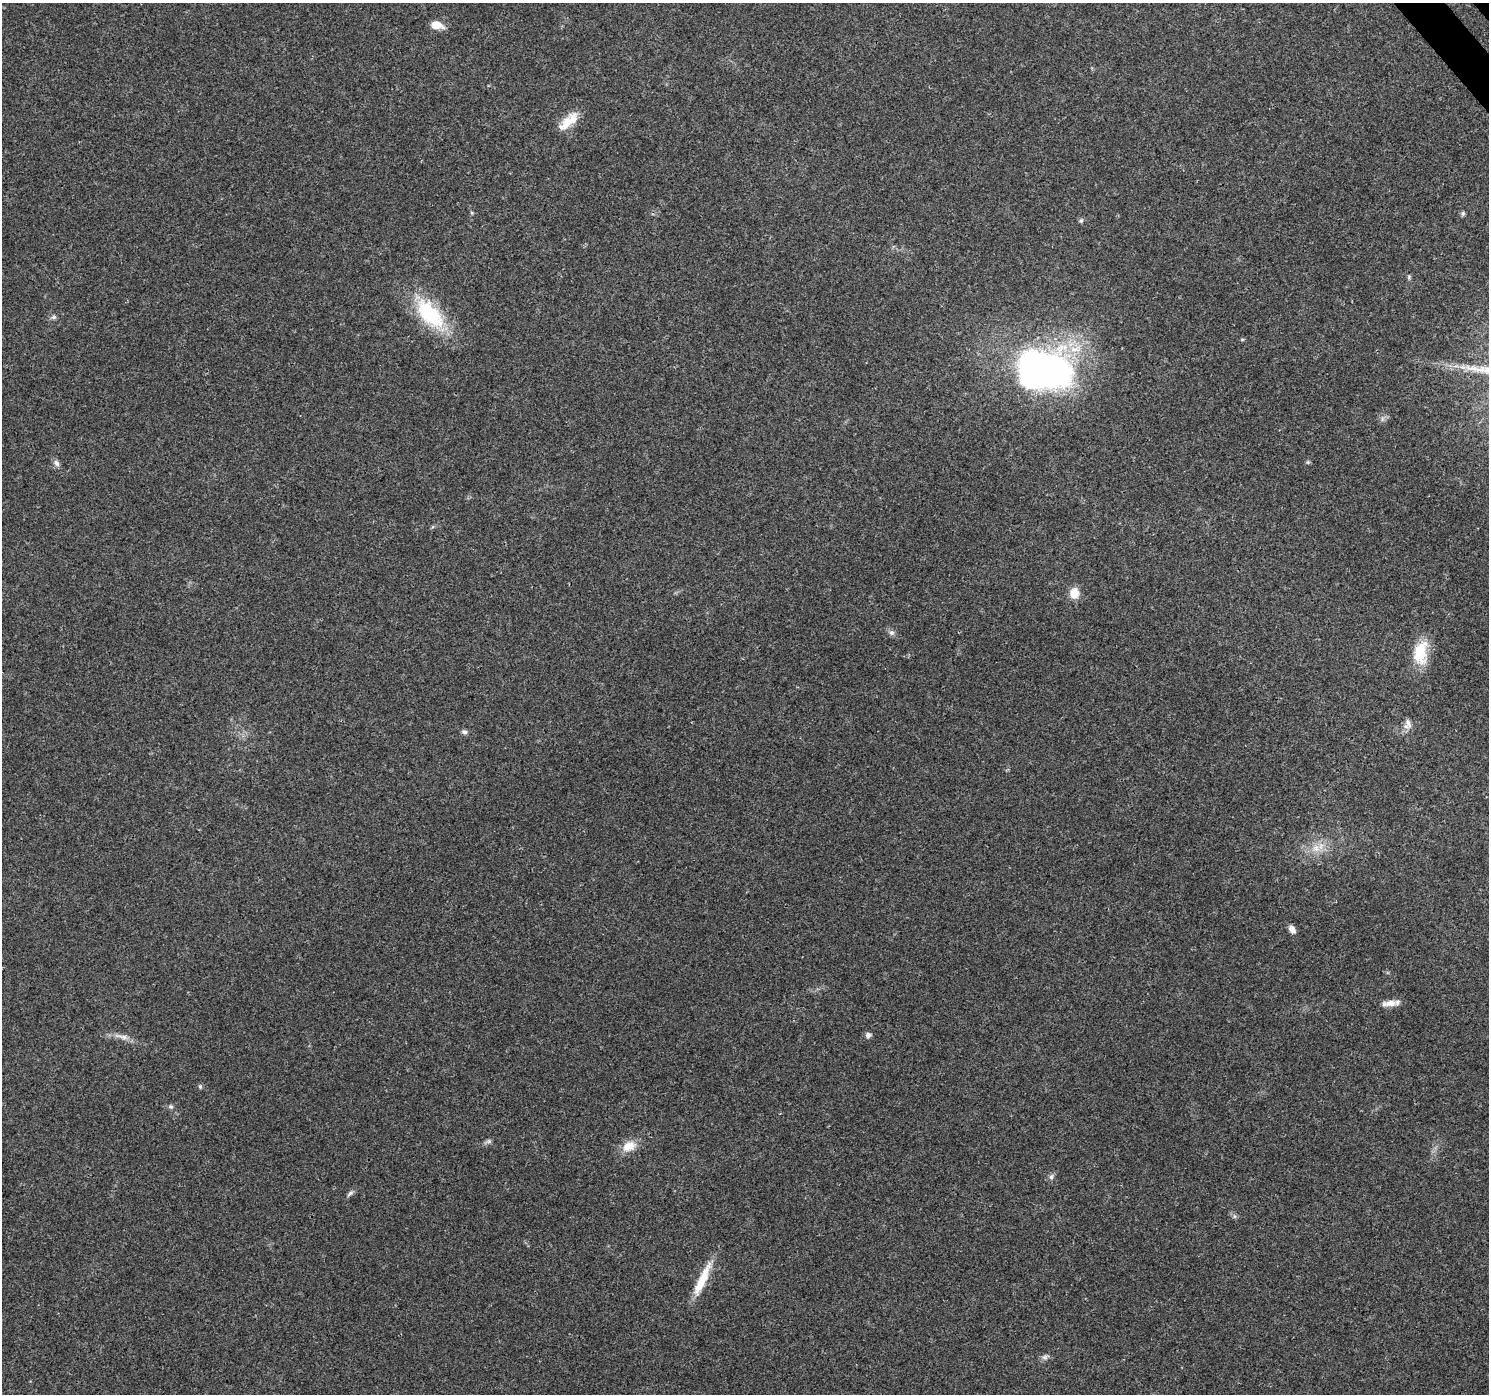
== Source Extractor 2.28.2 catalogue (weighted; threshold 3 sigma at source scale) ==
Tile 10 of 4 x 4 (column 2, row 3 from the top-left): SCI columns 1540-3026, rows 1632-3023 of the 6045 x 5985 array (HDU 1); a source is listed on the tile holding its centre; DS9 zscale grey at full resolution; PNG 1491 x 1396 px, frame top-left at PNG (2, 3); no overlay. Shown black and unused: <1% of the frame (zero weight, under 3 of 4 exposures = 5% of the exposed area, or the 3 px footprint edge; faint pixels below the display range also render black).
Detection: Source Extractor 2.28.2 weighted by HDU 2 'WHT'; one run over the whole footprint, this tile lists its part. Background 0.0257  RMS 0.003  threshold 0.0135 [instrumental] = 3 sigma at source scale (4.5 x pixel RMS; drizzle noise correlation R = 1.50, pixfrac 1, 0.0396/0.0396 arcsec/px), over >= 5 px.
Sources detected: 33; all 33 listed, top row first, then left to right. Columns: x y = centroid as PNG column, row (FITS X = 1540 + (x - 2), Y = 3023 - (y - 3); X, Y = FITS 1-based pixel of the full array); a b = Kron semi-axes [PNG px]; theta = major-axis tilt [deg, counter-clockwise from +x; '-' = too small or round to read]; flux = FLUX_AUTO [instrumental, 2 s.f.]
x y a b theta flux
436 25 11 7 -10 4.7
568 121 29 11 43 5.5
472 213 5 4 - 0.33
1463 213 7 5 89 0.53
1081 221 7 5 48 0.55
1409 277 6 5 - 0.44
430 314 45 22 -49 22
54 317 7 5 15 0.75
1242 339 6 4 1 0.34
1463 367 8 6 -18 1.2
1045 371 32 22 -3 180
1382 419 7 4 72 0.65
1308 462 5 5 - 0.45
56 463 9 7 -56 1.1
1074 593 12 11 - 3.7
891 633 8 7 - 1
1420 653 32 17 84 9.1
1408 723 14 7 -72 1.5
465 732 8 6 -1 0.75
1316 848 12 9 -89 2.9
1292 929 10 6 -59 1.7
1389 1003 21 7 6 2.6
868 1035 5 5 - 1.3
122 1037 25 7 -14 2.6
200 1086 6 5 - 0.49
171 1106 7 6 - 0.66
488 1141 9 6 10 0.74
629 1146 18 12 22 4.3
1051 1177 8 6 59 0.9
350 1193 11 5 44 0.88
1235 1216 6 6 - 0.6
702 1280 46 9 65 8
1045 1357 11 5 19 0.99